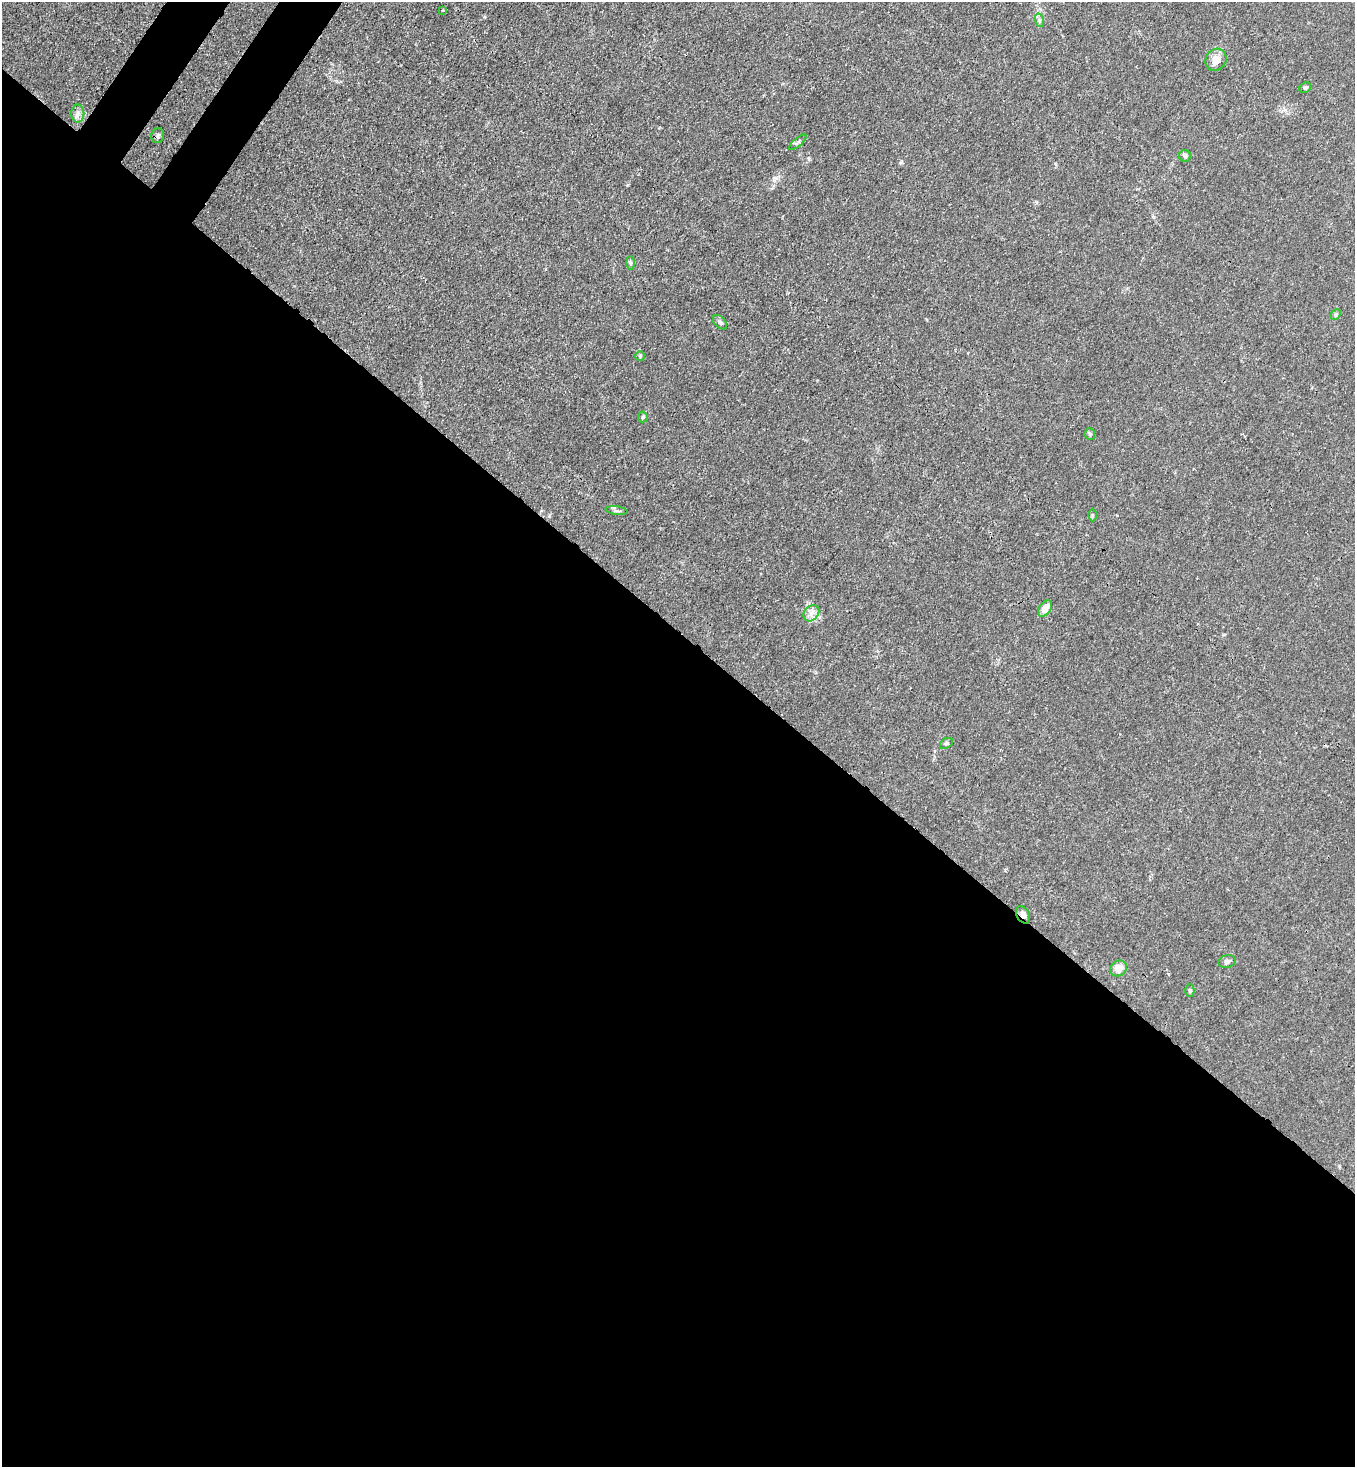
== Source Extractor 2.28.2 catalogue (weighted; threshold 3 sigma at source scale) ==
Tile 14 of 4 x 4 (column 2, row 4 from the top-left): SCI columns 1717-3069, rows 60-1524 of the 6000 x 5977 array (HDU 1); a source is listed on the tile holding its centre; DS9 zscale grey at full resolution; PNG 1357 x 1469 px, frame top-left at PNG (2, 2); each listed source drawn as its Kron ellipse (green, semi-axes under 4 px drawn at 4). Shown black and unused: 58% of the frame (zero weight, under 3 of 4 exposures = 7% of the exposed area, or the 3 px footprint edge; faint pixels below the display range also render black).
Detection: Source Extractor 2.28.2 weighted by HDU 2 'WHT'; one run over the whole footprint, this tile lists its part. Background 0.0193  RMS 0.0026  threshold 0.0116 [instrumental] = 3 sigma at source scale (4.5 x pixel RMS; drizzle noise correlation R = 1.50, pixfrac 1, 0.05/0.05 arcsec/px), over >= 5 px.
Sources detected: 23; all 23 listed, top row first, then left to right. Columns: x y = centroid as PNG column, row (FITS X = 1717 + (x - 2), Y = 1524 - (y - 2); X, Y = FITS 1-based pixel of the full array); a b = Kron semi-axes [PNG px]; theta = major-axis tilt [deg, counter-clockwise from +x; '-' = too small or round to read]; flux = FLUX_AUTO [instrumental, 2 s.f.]
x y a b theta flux
443 10 3 3 - 0.65
1039 20 7 4 -72 0.58
1216 60 11 10 - 2.9
1305 88 6 5 - 0.44
78 113 9 6 -90 1.1
158 136 7 6 - 0.6
798 142 11 3 41 0.38
1185 156 6 6 - 0.51
630 263 6 4 -89 0.37
1336 314 6 4 47 0.38
720 322 8 5 -47 0.61
640 356 5 5 - 0.29
643 417 5 5 - 0.36
1090 434 6 5 - 0.41
617 511 11 4 -8 0.64
1092 515 6 4 90 0.33
1045 609 9 6 55 2.6
811 613 9 7 46 1.4
946 743 7 5 31 0.4
1023 915 9 6 -61 1.1
1227 961 9 6 16 0.87
1119 968 9 7 44 3
1190 991 6 4 89 0.4
Overlapping masked pixels (flux is a lower limit): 1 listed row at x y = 1023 915
Unlisted compact peaks at least as high as the median listed source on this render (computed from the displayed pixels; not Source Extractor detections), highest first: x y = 627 185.